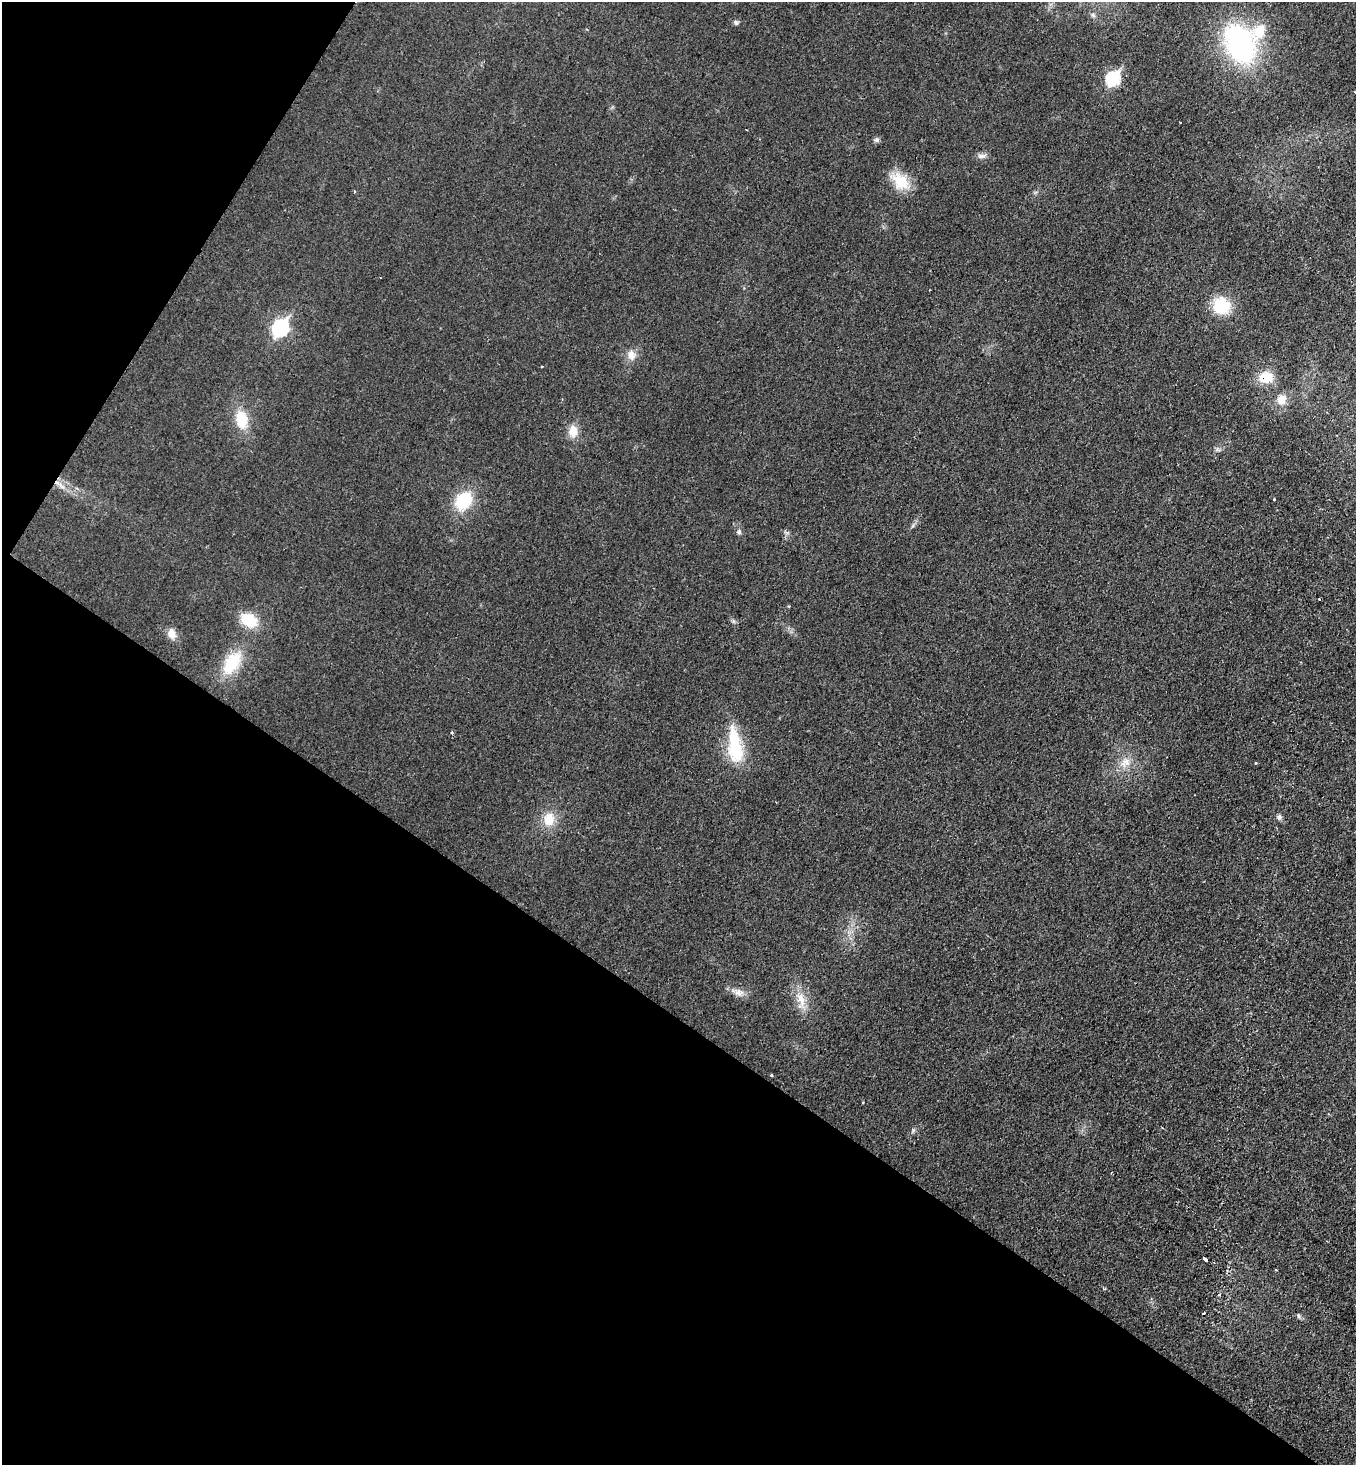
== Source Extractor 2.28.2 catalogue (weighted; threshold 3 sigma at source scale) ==
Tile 9 of 4 x 4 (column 1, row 3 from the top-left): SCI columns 156-1509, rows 1471-2933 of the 5866 x 5858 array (HDU 1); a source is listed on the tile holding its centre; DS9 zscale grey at full resolution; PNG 1358 x 1467 px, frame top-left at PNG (2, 2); no overlay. Shown black and unused: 35% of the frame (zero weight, under 2 of 3 exposures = <1% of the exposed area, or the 3 px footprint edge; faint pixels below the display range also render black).
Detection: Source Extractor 2.28.2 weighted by HDU 2 'WHT'; one run over the whole footprint, this tile lists its part. Background 0.025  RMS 0.0061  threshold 0.0273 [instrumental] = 3 sigma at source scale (4.5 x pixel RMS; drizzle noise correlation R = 1.50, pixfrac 1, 0.05/0.05 arcsec/px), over >= 5 px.
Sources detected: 38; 1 inside a brighter object's white glare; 3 cosmic-ray / hot-pixel residue — not listed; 1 inside a brighter listed object's ellipse — not listed separately; the other 33 listed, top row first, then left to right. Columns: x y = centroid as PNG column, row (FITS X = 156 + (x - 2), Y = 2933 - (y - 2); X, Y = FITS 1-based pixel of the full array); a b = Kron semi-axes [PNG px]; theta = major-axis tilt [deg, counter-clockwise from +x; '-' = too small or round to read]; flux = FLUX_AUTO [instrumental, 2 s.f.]
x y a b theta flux
736 23 7 5 -61 1.2
1240 44 40 30 -63 100
1113 78 8 7 - 72
1180 123 3 3 - 5.1
876 140 6 6 - 1.4
982 156 13 6 8 2.4
901 181 25 17 -45 15
1221 306 18 17 - 22
280 328 9 7 65 140
631 355 13 10 -76 5
542 366 3 3 - 0.99
1265 377 18 14 9 12
1281 399 13 11 59 6.8
241 419 18 11 -81 17
573 431 14 11 87 7.3
61 486 13 3 -45 2.5
1274 499 3 3 - 1.1
463 501 15 12 54 32
739 532 7 5 90 1.3
249 620 18 14 -36 18
171 634 13 9 -72 4.8
232 663 26 15 56 25
451 733 3 3 - 1.7
735 751 27 20 -70 26
1125 763 16 12 43 7.1
1256 763 3 3 - 0.57
1279 817 8 5 88 1.6
549 819 17 14 81 11
739 992 13 9 -1 4.1
801 999 21 10 -75 8.8
1205 1259 5 3 - 750
1276 1270 2 2 - 0.61
1298 1316 6 4 -88 0.91
Overlapping masked pixels (flux is a lower limit): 1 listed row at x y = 1265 377
Unlisted compact peaks at least as high as the median listed source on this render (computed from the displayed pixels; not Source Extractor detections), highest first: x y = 913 1130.